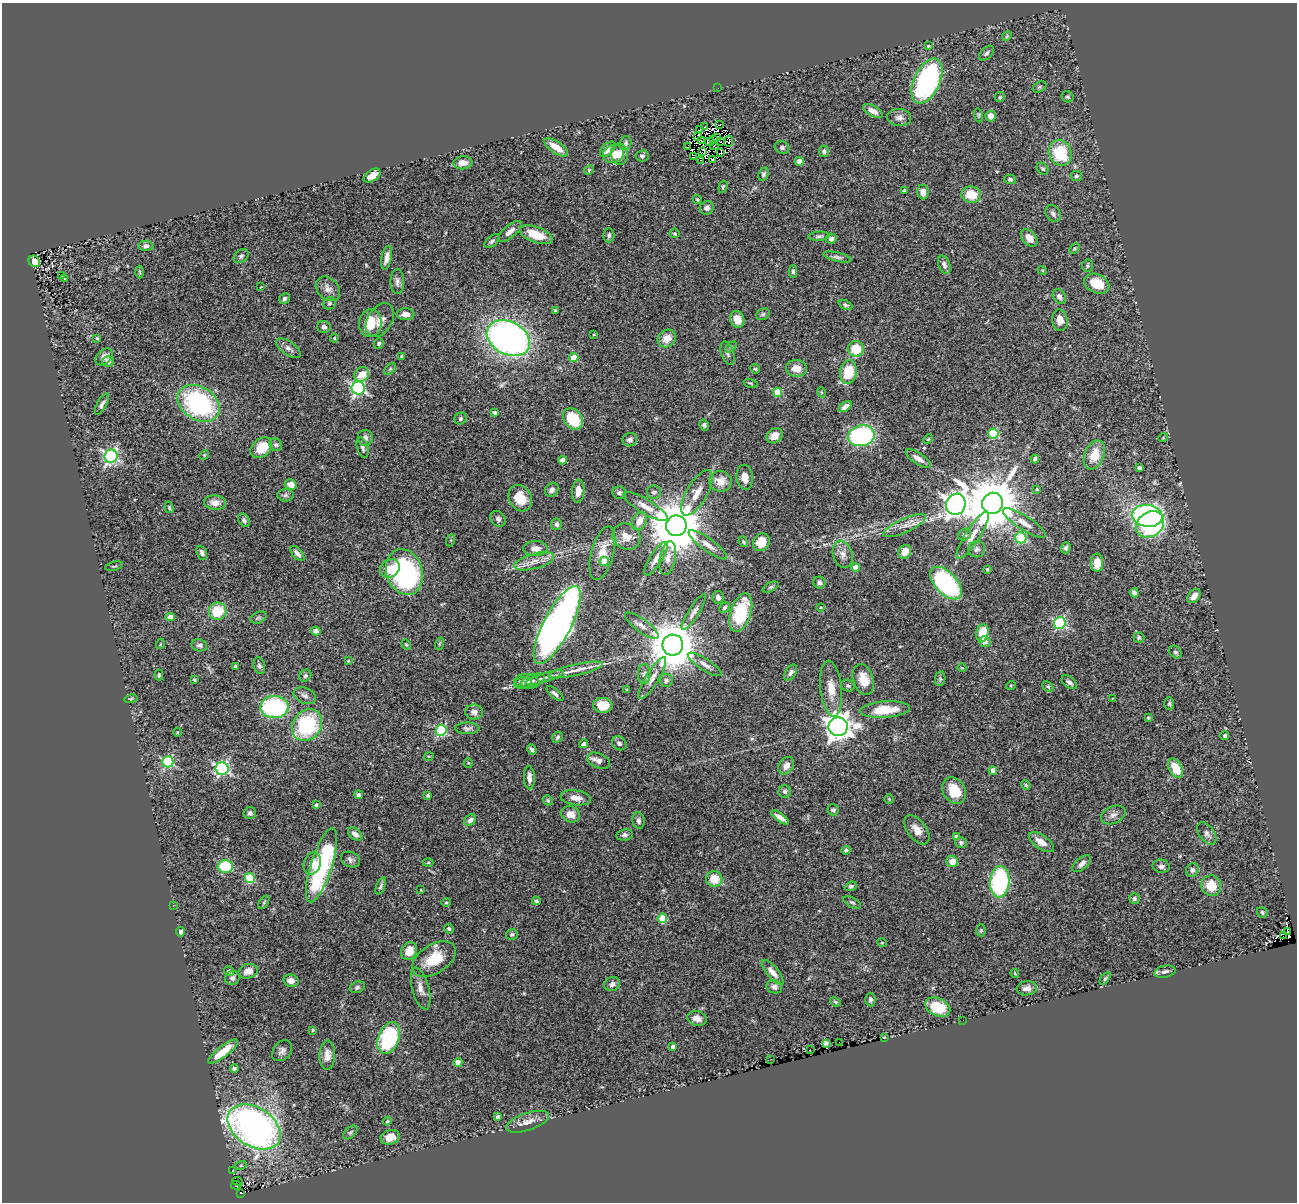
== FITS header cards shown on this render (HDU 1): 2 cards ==
NAXIS1  =                 1295
NAXIS2  =                 1200

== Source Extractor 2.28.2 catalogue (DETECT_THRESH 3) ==
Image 1295 x 1200 px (HDU 1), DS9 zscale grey, 1 PNG px = 1 image px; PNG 1299 x 1204 px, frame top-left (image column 1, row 1200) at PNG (2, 3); each listed source drawn as its Kron ellipse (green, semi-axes under 4 px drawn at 4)
Background 0.597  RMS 0.038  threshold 0.114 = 3 sigma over >= 5 px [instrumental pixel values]
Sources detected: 377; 10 with non-positive FLUX_AUTO (blend fragments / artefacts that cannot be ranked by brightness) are neither listed nor drawn; the other 367 listed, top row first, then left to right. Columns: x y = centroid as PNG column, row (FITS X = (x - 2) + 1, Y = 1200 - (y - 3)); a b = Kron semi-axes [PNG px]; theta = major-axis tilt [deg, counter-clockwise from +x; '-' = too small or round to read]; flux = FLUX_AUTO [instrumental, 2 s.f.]
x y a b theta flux
1007 36 5 4 - 3
928 46 3 3 - 3.2
987 53 9 5 45 6.6
927 81 24 13 65 550
1040 87 7 5 28 4.8
718 88 2 2 - 14
1000 97 5 5 - 3.4
1068 97 6 5 - 4
873 111 11 5 -28 15
978 115 7 4 -79 3.4
991 116 5 5 - 21
899 117 12 8 -6 13
719 125 2 2 - 3.3
705 127 3 2 - 3
699 130 2 2 - 2
698 136 4 2 - 0.28
717 137 4 3 - 0.95
714 140 4 2 - 3.7
701 141 2 2 - 0.56
721 141 3 2 - 2.8
729 141 5 4 - 2
709 142 5 3 - 2
626 143 7 5 78 6
714 146 4 3 - 2.5
556 147 13 6 -34 34
687 147 3 2 - 3.4
782 148 7 6 - 7.4
607 149 9 5 47 19
703 151 3 2 - 1.2
824 151 6 5 - 8
721 152 4 2 - 2.4
1060 153 13 11 -67 120
613 154 10 9 - 48
619 154 10 8 -81 20
642 156 6 5 - 5.5
694 157 3 2 - 6.6
701 160 3 2 - 6
712 160 3 3 - 7.1
799 161 4 4 - 17
463 163 9 6 7 21
1043 169 7 5 -45 4.8
589 170 5 4 - 3
763 174 7 5 67 5.8
372 176 9 5 34 21
1076 176 5 5 - 5.4
1010 179 5 5 - 4.8
723 187 6 3 72 3.5
904 190 3 3 - 2.9
923 192 7 5 -85 16
971 195 10 8 -13 56
697 200 4 3 - 3.2
707 208 7 6 - 10
1053 214 9 7 -56 8.2
510 231 15 6 40 17
674 233 5 5 - 3.9
536 235 17 8 -20 56
609 235 7 5 -90 6.4
819 236 10 4 3 6
831 238 5 5 - 11
1029 238 10 6 -48 25
492 241 9 5 41 6.8
146 246 7 5 -4 8.7
1074 249 6 4 45 3.6
241 256 8 6 41 6.4
837 257 14 4 -13 8.3
387 258 12 5 79 18
34 261 6 5 - 290
944 265 9 6 -69 9.4
1087 266 6 5 - 4.5
1042 270 4 3 - 2.3
139 272 6 4 -88 3
793 272 6 4 -88 5.2
61 276 4 3 - 18
65 279 3 2 - 18
397 281 13 7 89 11
1097 284 13 9 -24 60
261 287 4 2 - 1.6
328 289 14 10 -46 18
1059 297 8 6 -56 12
285 298 6 5 - 7.2
330 303 6 5 - 5.2
845 305 7 4 -25 5
555 311 3 3 - 4.1
406 314 9 6 0 15
763 314 7 5 28 4.9
737 319 8 7 - 35
380 320 18 12 58 24
1060 320 11 7 -82 22
370 323 13 11 83 61
324 327 7 6 - 8.2
594 334 4 2 - 2.1
97 338 3 3 - 3.1
334 338 4 4 - 2.9
508 338 23 16 -27 1100
667 338 10 8 38 29
379 343 5 5 - 5.5
731 347 6 4 43 4.3
288 348 14 6 -35 12
856 349 8 8 - 59
727 353 12 6 -71 9
401 356 4 3 - 3.5
104 357 10 7 43 18
574 358 4 4 - 73
108 361 6 5 - 11
797 368 10 8 -4 25
390 369 7 4 45 4
755 369 5 4 - 3
848 372 12 8 80 86
362 374 8 7 - 44
751 383 7 3 -13 2.7
358 388 6 6 - 530
778 392 4 4 - 83
821 392 5 3 - 2.2
199 403 23 16 -32 380
102 404 12 5 61 9.3
845 407 7 4 34 14
495 413 4 4 - 6.3
460 419 6 5 - 6.4
573 419 11 9 -52 91
704 425 6 4 -57 5.5
993 434 5 5 - 160
774 436 9 7 37 19
861 436 13 10 11 390
365 438 8 7 - 12
1163 438 5 3 - 1.9
928 439 5 3 - 2.6
630 440 7 6 - 9.9
276 445 6 5 - 5.4
362 447 11 5 -73 8.3
261 448 12 9 41 63
204 455 5 4 - 2.9
1094 455 15 9 68 52
111 456 6 6 - 550
918 458 14 5 -33 14
1035 459 4 4 - 8.9
562 460 4 4 - 20
1139 468 4 4 - 9.3
745 477 12 8 -83 25
720 481 11 10 - 31
291 485 6 5 - 23
1037 489 3 3 - 3.2
552 490 7 6 - 11
578 491 11 6 85 20
654 492 7 6 - 7.7
619 493 7 6 - 6.8
697 493 25 10 60 34
285 495 8 6 3 6.3
520 498 14 11 -60 51
215 503 11 7 -4 20
992 503 11 10 - 17000
956 504 11 9 64 2400
169 507 6 4 -74 3.7
645 507 25 7 -31 26
1147 516 15 11 -8 610
498 519 8 7 - 7.8
244 520 7 5 -55 6.7
639 521 10 7 61 26
1024 523 25 7 -33 25
556 524 6 5 - 9.1
1150 524 15 12 34 700
676 526 10 10 - 18000
905 526 23 7 24 28
964 535 7 6 - 7.4
973 535 28 7 58 30
626 537 14 12 -30 30
1021 538 6 5 - 180
451 540 6 4 71 3.3
743 542 5 4 - 3.4
761 542 9 8 - 36
708 545 23 6 -36 20
535 548 12 7 0 19
1066 548 6 5 - 6
977 549 8 8 - 8.6
905 552 7 6 - 23
202 553 7 5 -67 7.6
297 553 9 4 -48 8.1
602 553 27 11 75 48
843 554 14 9 -74 19
668 558 17 8 80 20
656 559 19 6 58 19
534 561 20 7 15 27
604 561 4 4 - 37
1097 563 9 6 -90 35
114 566 9 3 13 3.3
855 567 4 4 - 42
390 568 10 8 36 24
987 569 3 3 - 3.4
404 572 23 18 -72 460
819 582 6 6 - 7.6
946 583 20 11 -47 380
771 587 8 4 26 4.5
1134 593 5 4 - 9.4
1194 596 8 5 48 15
718 597 6 5 - 9.7
724 607 6 4 44 4.6
820 607 4 3 - 2.8
218 611 9 8 - 75
694 612 21 5 58 13
741 613 20 10 72 140
170 617 5 4 - 16
258 617 8 5 23 5.7
1060 623 6 6 - 360
557 625 43 13 62 2000
642 626 20 6 -36 16
316 631 5 4 - 14
982 633 9 6 79 60
1139 637 5 5 - 5
985 642 5 5 - 11
160 644 5 3 - 2.2
439 644 6 4 72 3
199 645 8 6 -13 7.7
406 645 5 3 - 2.7
673 645 10 10 - 12000
1175 652 7 5 -48 6
348 661 3 3 - 2.3
705 664 20 6 -33 15
235 666 4 3 - 5
259 666 8 5 -75 6.5
962 668 4 2 - 1.8
576 670 27 5 13 29
791 672 9 5 58 7.8
644 674 10 6 87 8.5
159 675 5 3 - 4.1
305 676 6 5 - 5.3
545 678 19 5 17 16
652 678 24 6 59 22
940 679 7 5 81 5.1
194 680 4 3 - 3.4
666 680 6 6 - 6.8
863 680 16 10 -72 44
533 681 12 6 18 14
527 682 12 7 -5 11
1069 682 9 5 -38 9.2
523 683 9 5 10 10
1011 685 5 3 - 2.3
848 686 7 5 -25 5.5
1048 687 6 4 -42 4.1
627 689 4 3 - 1.8
831 689 28 10 -84 42
555 694 10 4 -40 8.9
305 696 12 7 -23 11
1112 698 3 2 - 1.7
131 699 7 3 9 3.1
1169 703 6 5 - 4.1
603 705 9 7 -5 41
274 707 14 11 2 310
885 710 25 8 4 73
474 712 9 7 0 16
1148 718 3 3 - 3.1
307 725 17 14 51 230
838 727 9 9 - 2800
467 728 12 5 0 8.1
441 730 5 5 - 240
177 732 4 3 - 2
1225 736 4 3 - 4.1
557 737 6 5 - 5.2
619 743 8 6 -39 9.2
583 744 5 4 - 7.3
532 749 5 4 - 5.3
429 756 5 3 - 1.8
599 761 12 7 -23 14
168 762 5 5 - 290
468 763 5 4 - 2.4
786 766 9 7 56 17
1176 768 10 6 -62 51
222 769 6 6 - 510
993 771 4 4 - 21
529 777 12 5 -88 16
1026 785 5 4 - 3.3
954 791 14 11 -59 58
785 792 6 6 - 5.7
359 795 4 3 - 7.4
428 795 3 3 - 5.9
576 798 15 7 -8 21
889 799 5 5 - 3
548 800 5 4 - 3.7
316 805 4 3 - 3.3
833 810 6 5 - 6.5
250 813 6 6 - 7.9
571 814 9 8 - 27
1113 815 13 8 26 14
780 818 10 3 -36 13
470 820 6 5 - 8.9
639 821 8 6 -81 8
917 830 17 9 -52 26
355 834 8 5 -40 12
1207 834 12 7 -54 11
625 835 8 5 9 7.7
956 837 4 3 - 9
961 842 6 5 - 6
1041 842 14 7 -35 28
846 850 4 4 - 5.5
351 860 10 7 -24 9.2
952 861 6 6 - 23
312 863 11 8 70 20
428 863 5 3 - 3
1082 864 11 6 41 13
321 865 39 10 72 350
225 866 7 6 - 120
1161 866 8 6 -13 10
1192 870 7 6 - 8.4
250 878 5 5 - 140
714 879 8 8 - 44
1000 882 15 9 85 320
381 886 9 4 66 5.7
851 886 6 4 22 5.6
1211 886 10 10 - 47
421 890 3 2 - 1.8
1134 899 5 5 - 6.1
536 901 4 4 - 5.9
264 902 7 3 55 3.3
446 902 4 4 - 3.1
852 902 9 5 -29 4.6
173 906 3 2 - 4.2
1262 912 6 5 - 4.7
662 918 5 4 - 100
449 929 5 4 - 4.8
981 930 6 5 - 4
180 932 4 4 - 7.7
1288 932 3 2 - 0.75
512 934 6 5 - 5.4
1283 936 3 2 - 41
882 943 5 3 - 2
409 951 9 7 60 38
434 959 24 14 32 80
229 971 5 4 - 6.9
248 971 10 7 14 23
773 972 15 5 -50 20
1165 972 11 6 13 9.4
1015 973 4 4 - 2.4
232 978 7 7 - 8.2
1105 978 7 4 52 4.5
291 981 7 6 - 19
612 984 8 7 - 12
357 987 7 5 21 5.7
774 987 8 6 -21 8.9
1027 988 10 7 7 12
421 989 22 8 -76 21
870 999 7 5 -89 6.3
835 1002 6 4 -23 3.3
938 1007 13 8 -25 98
697 1018 10 7 -13 16
963 1020 2 2 - 40
313 1030 3 3 - 2.4
884 1037 3 2 - 2.1
389 1038 16 10 69 230
839 1042 2 2 - 2.3
826 1043 4 4 - 5.8
673 1047 4 4 - 14
810 1049 3 2 - 12
282 1051 11 8 49 12
223 1052 18 5 38 54
327 1055 14 8 88 23
771 1059 2 2 - 5.9
458 1062 4 4 - 30
234 1069 4 4 - 7.2
498 1117 4 3 - 6.7
387 1121 4 3 - 2.9
527 1122 22 8 18 25
254 1127 29 19 -33 1400
350 1132 8 5 44 4.6
390 1137 10 7 16 34
241 1165 5 3 - 2.7
233 1170 3 2 - 1.5
238 1181 5 2 - 37
236 1185 5 4 - 37
241 1193 4 2 - 49
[10 non-positive-flux detections neither listed nor drawn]